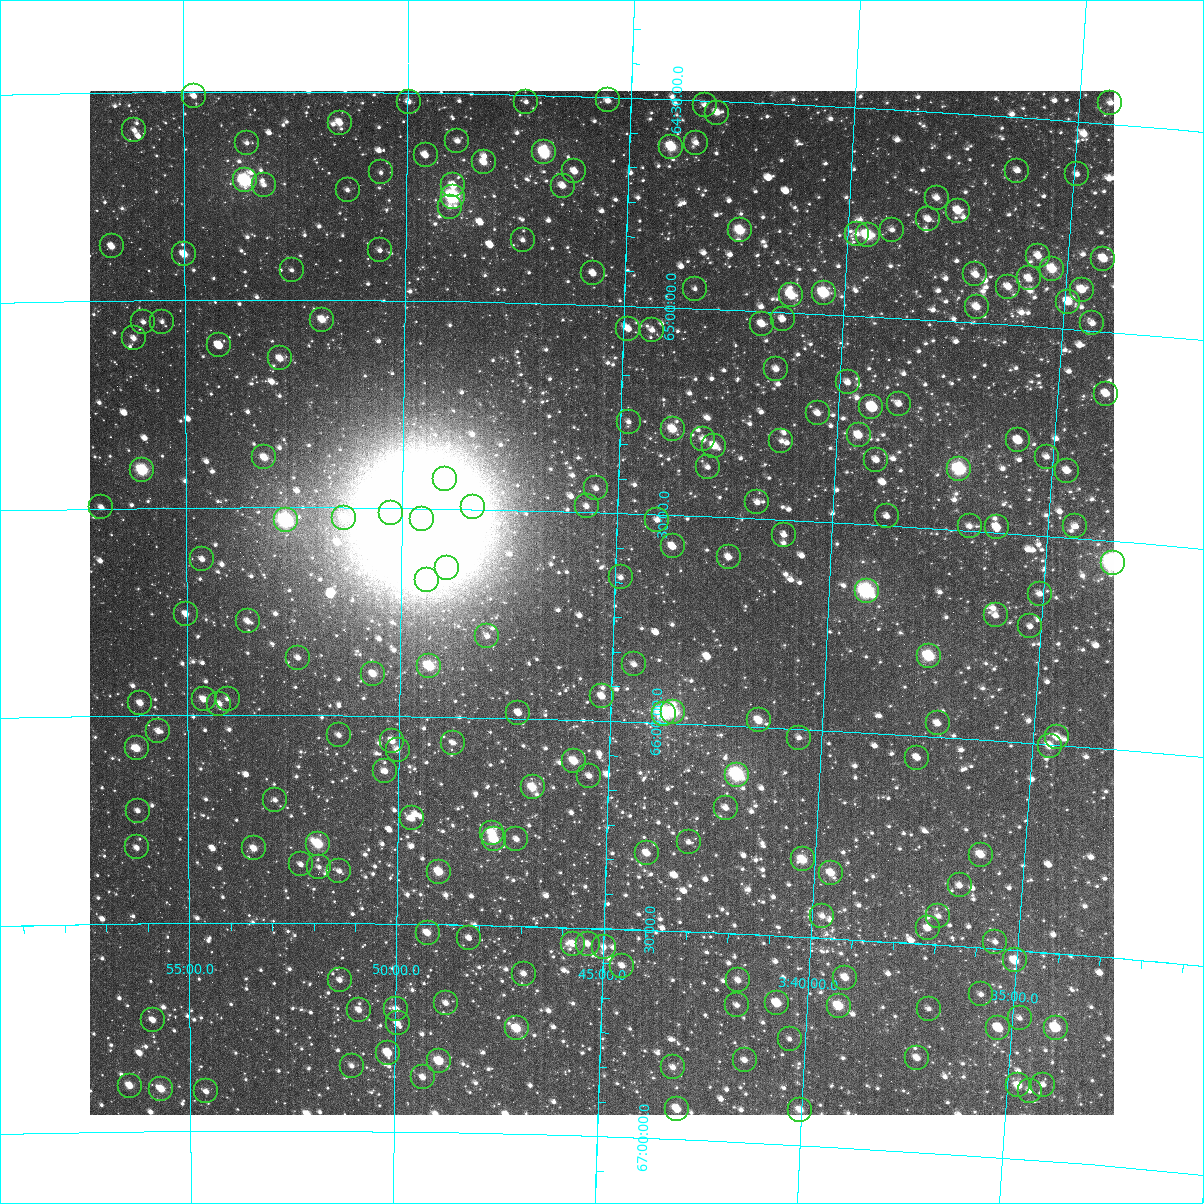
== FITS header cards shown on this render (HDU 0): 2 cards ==
NAXIS1  =                 1024
NAXIS2  =                 1024

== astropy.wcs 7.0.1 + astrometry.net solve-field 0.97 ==
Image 1024 x 1024 px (HDU 0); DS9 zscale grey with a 90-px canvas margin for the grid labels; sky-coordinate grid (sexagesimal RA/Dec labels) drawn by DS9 from the SOLVED WCS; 208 Tycho-2 reference stars matched to detected sources circled (green)
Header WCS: RA---TAN-SIP/DEC--TAN-SIP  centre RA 03:45:18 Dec +65:43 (56.32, +65.72 deg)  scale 8.66 arcsec/px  FOV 147.8' x 147.9'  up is +178 deg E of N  parity flipped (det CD > 0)
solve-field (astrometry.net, Tycho-2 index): VERIFIED the header's WCS against the Tycho-2 star catalogue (verified at 6 index scales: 14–208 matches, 0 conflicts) and refined it, rather than solving blind
Solved WCS: RA---TAN-SIP/DEC--TAN-SIP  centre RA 03:45:18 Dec +65:43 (56.32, +65.72 deg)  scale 8.66 arcsec/px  FOV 147.8' x 147.9'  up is +178 deg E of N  parity flipped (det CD > 0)
The solver's refit moves the header's centre by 0.61 arcsec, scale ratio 1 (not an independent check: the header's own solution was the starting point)
Tycho-2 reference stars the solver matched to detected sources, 208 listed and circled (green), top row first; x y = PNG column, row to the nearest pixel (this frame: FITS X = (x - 90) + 1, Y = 1024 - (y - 91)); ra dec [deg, ICRS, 3 dp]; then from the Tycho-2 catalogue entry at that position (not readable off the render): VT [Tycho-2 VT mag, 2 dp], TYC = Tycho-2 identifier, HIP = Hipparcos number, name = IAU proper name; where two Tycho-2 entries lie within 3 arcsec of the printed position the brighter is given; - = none
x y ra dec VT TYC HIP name
194 96 58.691 +64.510 11.01 4071-582-1 - -
608 100 56.377 +64.508 11.50 4071-282-1 - -
409 102 57.491 +64.522 11.27 4071-1298-1 - -
526 102 56.834 +64.517 12.01 4071-1557-1 - -
1110 103 53.575 +64.449 11.34 4070-1171-1 - -
705 105 55.836 +64.510 11.44 4071-664-1 - -
717 113 55.765 +64.528 10.50 4071-48-1 - -
340 123 57.875 +64.574 10.42 4071-1573-1 - -
134 130 59.026 +64.591 11.65 4071-548-1 - -
457 141 57.214 +64.614 11.29 4071-1052-1 - -
247 143 58.394 +64.624 11.88 4071-2-1 - -
696 143 55.877 +64.602 11.58 4071-796-1 - -
671 147 56.013 +64.614 9.02 4071-222-1 17431 -
544 152 56.725 +64.636 8.62 4071-106-1 - -
426 155 57.392 +64.650 11.03 4071-158-1 - -
484 162 57.064 +64.664 10.33 4071-642-1 - -
574 171 56.553 +64.681 11.32 4071-318-1 - -
1017 171 54.067 +64.628 12.04 4070-257-1 - -
381 172 57.643 +64.693 12.48 4071-1371-1 - -
1077 174 53.733 +64.627 11.42 4070-551-1 - -
245 180 58.407 +64.713 7.81 4071-1195-1 18210 -
264 185 58.300 +64.724 11.90 4071-1131-1 - -
453 185 57.233 +64.722 11.07 4071-1307-1 - -
563 186 56.618 +64.716 10.72 4071-1187-1 - -
348 190 57.829 +64.735 11.78 4071-1115-1 - -
453 197 57.236 +64.748 7.74 4071-965-1 17831 -
937 198 54.509 +64.706 10.96 4070-1365-1 - -
450 207 57.252 +64.773 12.11 4071-925-1 - -
958 211 54.386 +64.733 10.80 4070-2018-1 - -
928 219 54.551 +64.758 11.56 4070-665-1 - -
740 230 55.608 +64.808 9.22 4070-891-1 - -
892 230 54.750 +64.789 11.62 4070-517-1 - -
857 234 54.946 +64.804 11.31 4070-961-1 - -
868 235 54.886 +64.805 8.69 4070-1439-1 17073 -
523 240 56.835 +64.849 11.39 4071-1343-1 - -
112 246 59.161 +64.870 10.85 4071-569-1 - -
380 250 57.643 +64.880 11.76 4071-957-1 - -
184 254 58.752 +64.891 9.91 4071-1305-1 - -
1038 256 53.918 +64.829 11.18 4070-89-1 - -
1103 259 53.548 +64.825 10.26 4070-459-1 - -
1052 269 53.832 +64.858 9.52 4070-1686-1 - -
292 270 58.142 +64.929 12.46 4071-961-1 - -
593 273 56.430 +64.925 11.58 4071-1043-1 - -
975 274 54.268 +64.883 11.61 4070-1502-1 - -
1029 278 53.962 +64.885 10.57 4070-1460-1 - -
1008 287 54.074 +64.908 10.50 4070-1292-1 - -
695 289 55.850 +64.954 12.40 4071-355-1 - -
1082 290 53.657 +64.904 11.17 4070-1404-1 - -
824 293 55.117 +64.950 8.88 4070-986-1 17154 -
791 295 55.303 +64.958 9.57 4070-882-1 - -
1068 302 53.730 +64.934 10.61 4070-1358-1 - -
977 307 54.246 +64.962 10.48 4070-1458-1 - -
783 319 55.345 +65.016 11.66 4070-932-1 - -
322 320 57.968 +65.048 9.95 4071-61-1 - -
143 322 58.987 +65.053 11.18 4071-755-1 - -
162 322 58.881 +65.052 11.94 4071-145-1 - -
1092 323 53.583 +64.981 11.06 4070-1172-1 - -
762 324 55.461 +65.031 10.93 4070-812-1 - -
628 329 56.221 +65.056 11.30 4071-1325-1 - -
652 330 56.085 +65.057 11.10 4071-1019-1 - -
134 338 59.044 +65.092 11.02 4071-1013-1 - -
219 345 58.556 +65.110 11.64 4071-607-1 - -
280 358 58.208 +65.142 10.23 4071-567-1 - -
776 369 55.368 +65.138 11.00 4070-776-1 - -
848 382 54.956 +65.161 11.12 4070-1498-1 - -
1106 394 53.475 +65.148 10.65 4070-1690-1 - -
899 404 54.656 +65.206 11.10 4070-804-1 - -
871 407 54.812 +65.218 11.41 4070-1042-1 - -
818 413 55.119 +65.239 10.84 4070-978-1 - -
629 422 56.202 +65.279 11.62 4071-147-1 - -
673 429 55.947 +65.293 9.75 4071-655-1 - -
859 435 54.875 +65.287 10.04 4070-246-1 - -
703 439 55.770 +65.314 10.97 4071-205-1 - -
1018 440 53.957 +65.276 10.65 4070-56-1 - -
781 441 55.319 +65.310 12.03 4070-1162-1 - -
714 446 55.703 +65.329 9.93 4070-188-1 - -
264 457 58.297 +65.380 10.10 4071-1015-1 - -
1047 457 53.788 +65.310 11.40 4070-644-1 - -
876 460 54.768 +65.344 11.21 4070-1164-1 - -
708 467 55.736 +65.381 11.84 4071-339-1 - -
959 469 54.284 +65.354 8.16 4070-1264-1 16875 -
142 470 59.003 +65.409 8.31 4071-153-1 - -
1067 471 53.665 +65.340 10.61 4070-508-1 - -
445 479 57.252 +65.428 10.15 4071-761-1 - -
596 488 56.377 +65.442 11.60 4071-577-1 - -
757 502 55.440 +65.461 11.46 4070-240-1 - -
587 506 56.429 +65.486 11.58 4071-745-1 - -
101 507 59.243 +65.497 10.86 4071-1347-1 - -
473 507 57.089 +65.495 9.93 4071-553-1 - -
391 513 57.564 +65.511 10.52 4071-1025-1 - -
887 516 54.687 +65.478 11.75 4070-500-1 - -
344 518 57.836 +65.526 10.79 4071-375-1 - -
422 519 57.380 +65.526 4.62 4071-1894-1 17884 -
286 520 58.174 +65.532 7.42 4071-175-1 18142 -
657 520 56.016 +65.513 11.13 4071-171-1 - -
970 526 54.205 +65.490 11.27 4070-572-1 - -
1075 526 53.593 +65.472 11.16 4070-670-1 - -
997 527 54.046 +65.487 10.95 4070-474-1 - -
784 535 55.276 +65.536 11.98 4070-556-1 - -
673 546 55.921 +65.575 10.55 4071-351-1 - -
729 557 55.593 +65.595 10.60 4070-398-1 - -
202 559 58.660 +65.624 10.95 4071-579-1 - -
1113 563 53.360 +65.552 7.19 4070-512-1 16580 -
447 568 57.232 +65.643 11.11 4075-150-1 - -
621 577 56.217 +65.654 11.56 4075-406-1 - -
427 580 57.350 +65.671 10.26 4075-384-1 - -
867 591 54.780 +65.660 7.61 4074-580-1 17036 -
1040 594 53.770 +65.640 11.21 4074-710-1 - -
186 614 58.758 +65.756 10.50 4075-258-1 - -
996 615 54.018 +65.699 11.35 4074-772-1 - -
248 621 58.395 +65.774 11.00 4075-470-1 - -
1030 626 53.813 +65.720 11.78 4074-102-1 - -
487 636 56.988 +65.804 11.31 4075-84-1 - -
929 656 54.392 +65.808 8.68 4074-408-1 16907 -
298 658 58.099 +65.862 11.48 4075-316-1 - -
634 664 56.121 +65.862 11.38 4075-86-1 - -
429 666 57.325 +65.879 9.12 4075-94-1 - -
373 674 57.657 +65.899 10.41 4075-626-1 - -
602 696 56.305 +65.941 10.78 4075-362-1 - -
204 699 58.656 +65.961 10.28 4075-202-1 - -
228 699 58.514 +65.961 11.75 4075-390-1 - -
140 703 59.030 +65.969 10.46 4075-1737-1 - -
219 704 58.565 +65.972 10.61 4075-1732-1 - -
673 712 55.879 +65.973 8.75 4075-1731-1 - -
518 713 56.795 +65.987 10.70 4075-1702-1 - -
664 714 55.938 +65.978 7.87 4075-1712-1 - -
759 720 55.373 +65.984 10.19 4074-1036-1 - -
938 723 54.316 +65.968 10.94 4074-878-1 - -
158 731 58.925 +66.037 10.80 4075-1580-1 - -
339 735 57.855 +66.048 11.44 4075-1520-1 - -
1057 737 53.606 +65.981 10.64 4074-378-1 - -
799 738 55.129 +66.022 11.37 4074-234-1 - -
392 741 57.539 +66.060 10.71 4075-1564-1 - -
453 743 57.178 +66.063 11.74 4075-1530-1 - -
1050 746 53.646 +66.003 10.11 4074-138-1 - -
137 748 59.054 +66.079 9.77 4075-1457-1 - -
398 750 57.506 +66.082 10.90 4075-1504-1 - -
917 758 54.425 +66.053 11.16 4074-32-1 - -
574 761 56.458 +66.100 10.46 4075-1419-1 - -
385 771 57.580 +66.134 12.29 4075-1418-1 - -
737 775 55.487 +66.118 7.88 4074-268-1 17273 -
589 776 56.365 +66.134 10.98 4075-1451-1 - -
533 787 56.699 +66.165 9.63 4075-1414-1 - -
275 800 58.232 +66.204 11.36 4075-1284-1 - -
726 808 55.545 +66.198 10.89 4074-144-1 - -
138 811 59.052 +66.228 11.25 4075-1190-1 - -
412 818 57.415 +66.246 10.68 4075-1004-1 - -
492 833 56.936 +66.277 9.73 4075-1153-1 - -
494 839 56.922 +66.292 9.35 4075-1196-1 - -
516 839 56.788 +66.291 10.97 4075-992-1 - -
689 842 55.758 +66.284 11.76 4075-1595-1 - -
318 844 57.976 +66.309 8.94 4075-1200-1 - -
137 847 59.061 +66.317 10.96 4075-1440-1 - -
254 848 58.360 +66.321 10.31 4075-1447-1 - -
647 853 56.005 +66.315 10.62 4075-1048-1 - -
981 855 54.009 +66.276 10.17 4074-538-1 - -
803 859 55.072 +66.314 9.78 4074-52-1 - -
301 864 58.078 +66.359 11.32 4075-1672-1 - -
319 867 57.969 +66.366 12.14 4075-996-1 - -
339 871 57.847 +66.375 11.58 4075-966-1 - -
439 872 57.248 +66.374 9.64 4075-906-1 - -
831 873 54.899 +66.342 10.14 4074-116-1 - -
960 885 54.124 +66.354 11.26 4074-476-1 - -
822 916 54.937 +66.447 11.16 4074-1360-1 - -
938 916 54.239 +66.430 11.56 4074-1452-1 - -
928 928 54.298 +66.461 10.69 4074-1324-1 - -
428 933 57.310 +66.521 10.27 4075-1289-1 - -
469 938 57.060 +66.531 11.48 4075-1163-1 - -
995 942 53.886 +66.483 11.97 4074-1240-1 - -
573 944 56.434 +66.539 10.33 4075-569-1 17566 -
588 944 56.343 +66.538 10.86 4075-1470-1 - -
604 947 56.244 +66.544 11.74 4075-611-1 - -
1015 960 53.761 +66.524 10.13 4074-1270-1 - -
622 966 56.130 +66.588 11.08 4075-672-1 - -
524 974 56.724 +66.614 10.87 4075-888-1 - -
845 978 54.778 +66.592 10.41 4074-1202-1 - -
340 980 57.838 +66.637 11.13 4075-694-1 - -
738 980 55.425 +66.611 10.93 4074-1003-1 - -
981 994 53.951 +66.612 11.83 4074-1230-1 - -
446 1003 57.192 +66.689 11.24 4075-1357-1 - -
777 1003 55.182 +66.662 9.82 4074-947-1 17176 -
737 1005 55.425 +66.672 11.45 4074-1427-1 - -
839 1006 54.808 +66.661 10.00 4074-697-1 - -
396 1009 57.493 +66.706 10.95 4075-883-1 - -
929 1009 54.262 +66.655 12.05 4074-1158-1 - -
359 1010 57.721 +66.708 10.77 4075-877-1 - -
1020 1018 53.706 +66.662 12.02 4074-1073-1 - -
153 1020 58.975 +66.732 11.02 4075-720-1 - -
398 1023 57.485 +66.739 10.98 4075-1389-1 - -
517 1028 56.760 +66.747 9.42 4075-1392-1 - -
998 1028 53.832 +66.689 10.34 4074-1059-1 - -
1056 1028 53.484 +66.678 9.80 4074-1344-1 - -
790 1039 55.095 +66.747 11.70 4074-1428-1 - -
388 1053 57.542 +66.810 10.91 4075-719-1 - -
917 1058 54.312 +66.774 10.52 4074-1314-1 - -
745 1060 55.362 +66.803 11.05 4074-677-1 - -
439 1061 57.229 +66.829 9.49 4075-634-1 - -
352 1066 57.762 +66.843 11.49 4075-1264-1 - -
673 1067 55.797 +66.828 11.03 4075-845-1 - -
423 1077 57.326 +66.868 10.94 4075-1295-1 - -
1018 1085 53.684 +66.824 10.11 4074-1283-1 - -
1043 1085 53.533 +66.817 11.48 4074-953-1 - -
130 1086 59.121 +66.890 10.03 4075-678-1 - -
161 1089 58.929 +66.898 9.75 4075-315-1 18380 -
206 1091 58.653 +66.905 11.02 4075-603-1 - -
1030 1091 53.611 +66.834 11.73 4074-1367-1 - -
677 1109 55.763 +66.928 9.95 4075-841-1 - -
800 1110 55.007 +66.915 10.58 4074-329-1 - -